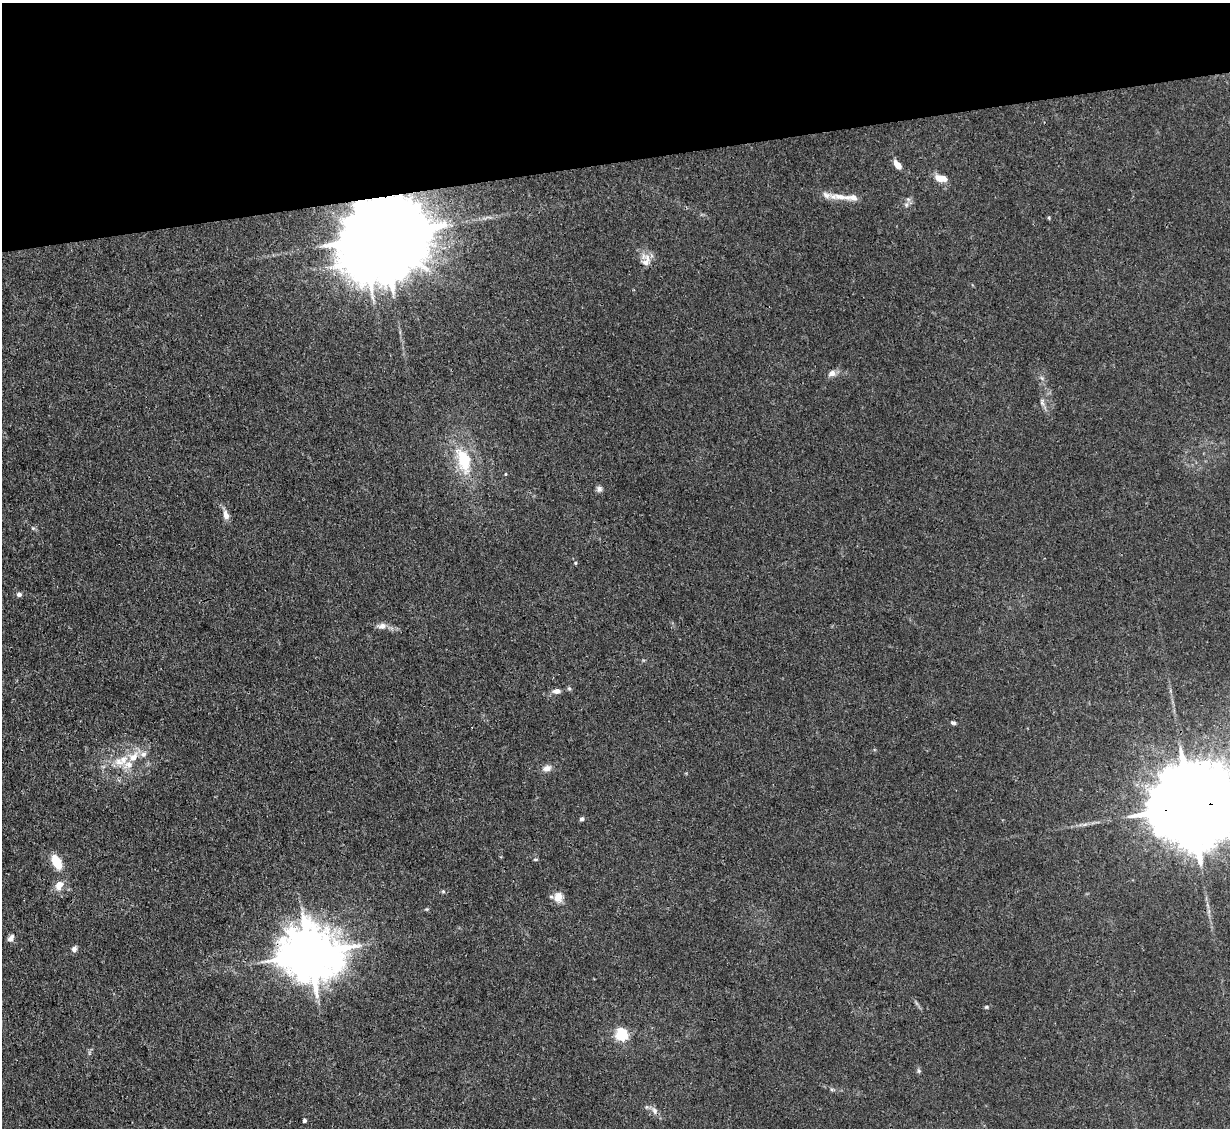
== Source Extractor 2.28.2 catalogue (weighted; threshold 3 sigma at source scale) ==
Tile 3 of 4 x 4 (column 3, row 1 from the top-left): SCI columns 2455-3682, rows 3626-4751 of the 4909 x 4883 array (HDU 1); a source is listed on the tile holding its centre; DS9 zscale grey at full resolution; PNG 1232 x 1130 px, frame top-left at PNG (2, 3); no overlay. Shown black and unused: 14% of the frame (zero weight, under 3 of 4 exposures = <1% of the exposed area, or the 3 px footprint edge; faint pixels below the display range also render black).
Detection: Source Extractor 2.28.2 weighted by HDU 2 'WHT'; one run over the whole footprint, this tile lists its part. Background 0.0355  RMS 0.003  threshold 0.0133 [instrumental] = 3 sigma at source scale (4.5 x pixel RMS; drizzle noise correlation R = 1.50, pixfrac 1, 0.05/0.05 arcsec/px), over >= 5 px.
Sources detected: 47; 1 inside a brighter object's white glare — not listed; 7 inside a brighter listed object's ellipse — not listed separately; the other 39 listed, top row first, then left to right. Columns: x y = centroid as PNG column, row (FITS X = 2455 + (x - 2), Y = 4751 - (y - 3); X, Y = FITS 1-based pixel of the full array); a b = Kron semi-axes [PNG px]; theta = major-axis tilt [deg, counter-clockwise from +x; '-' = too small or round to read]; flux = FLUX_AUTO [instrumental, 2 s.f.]
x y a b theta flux
898 165 10 5 -53 3.1
941 178 15 7 -13 3.8
840 197 19 8 -7 3.3
906 205 7 6 - 0.9
1049 218 4 3 - 0.36
385 236 31 17 6 7600
645 262 23 12 -66 3.4
832 373 11 8 27 1.7
1042 402 12 6 -80 1.2
464 460 34 18 -74 16
505 474 5 3 - 0.27
599 489 8 7 - 1.1
226 515 12 7 -75 2.2
33 528 6 5 - 0.5
575 563 4 4 - 0.35
19 594 5 5 - 1.1
382 626 12 8 3 2
569 689 6 5 - 0.54
557 691 9 6 -2 1.6
953 723 6 4 -14 0.61
133 757 18 12 42 5.1
547 768 12 8 13 1.9
1189 806 33 19 7 8700
582 819 6 4 59 0.75
1085 824 7 4 19 0.68
535 859 7 3 0 0.36
57 862 16 9 -63 6.4
59 885 11 8 57 3.2
443 891 6 5 - 0.46
558 897 13 11 86 3.3
427 909 5 4 - 0.39
11 938 10 6 53 1.4
74 949 7 6 - 1.1
310 954 17 15 -4 1800
986 1007 6 5 - 0.46
622 1035 6 5 - 53
919 1071 7 5 -73 0.56
654 1111 11 7 -64 1.7
304 1121 4 3 - 0.96
Overlapping masked pixels (flux is a lower limit): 3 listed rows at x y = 385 236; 1189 806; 310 954
Isophote crosses this tile's border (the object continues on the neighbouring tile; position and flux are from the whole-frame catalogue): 1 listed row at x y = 1189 806